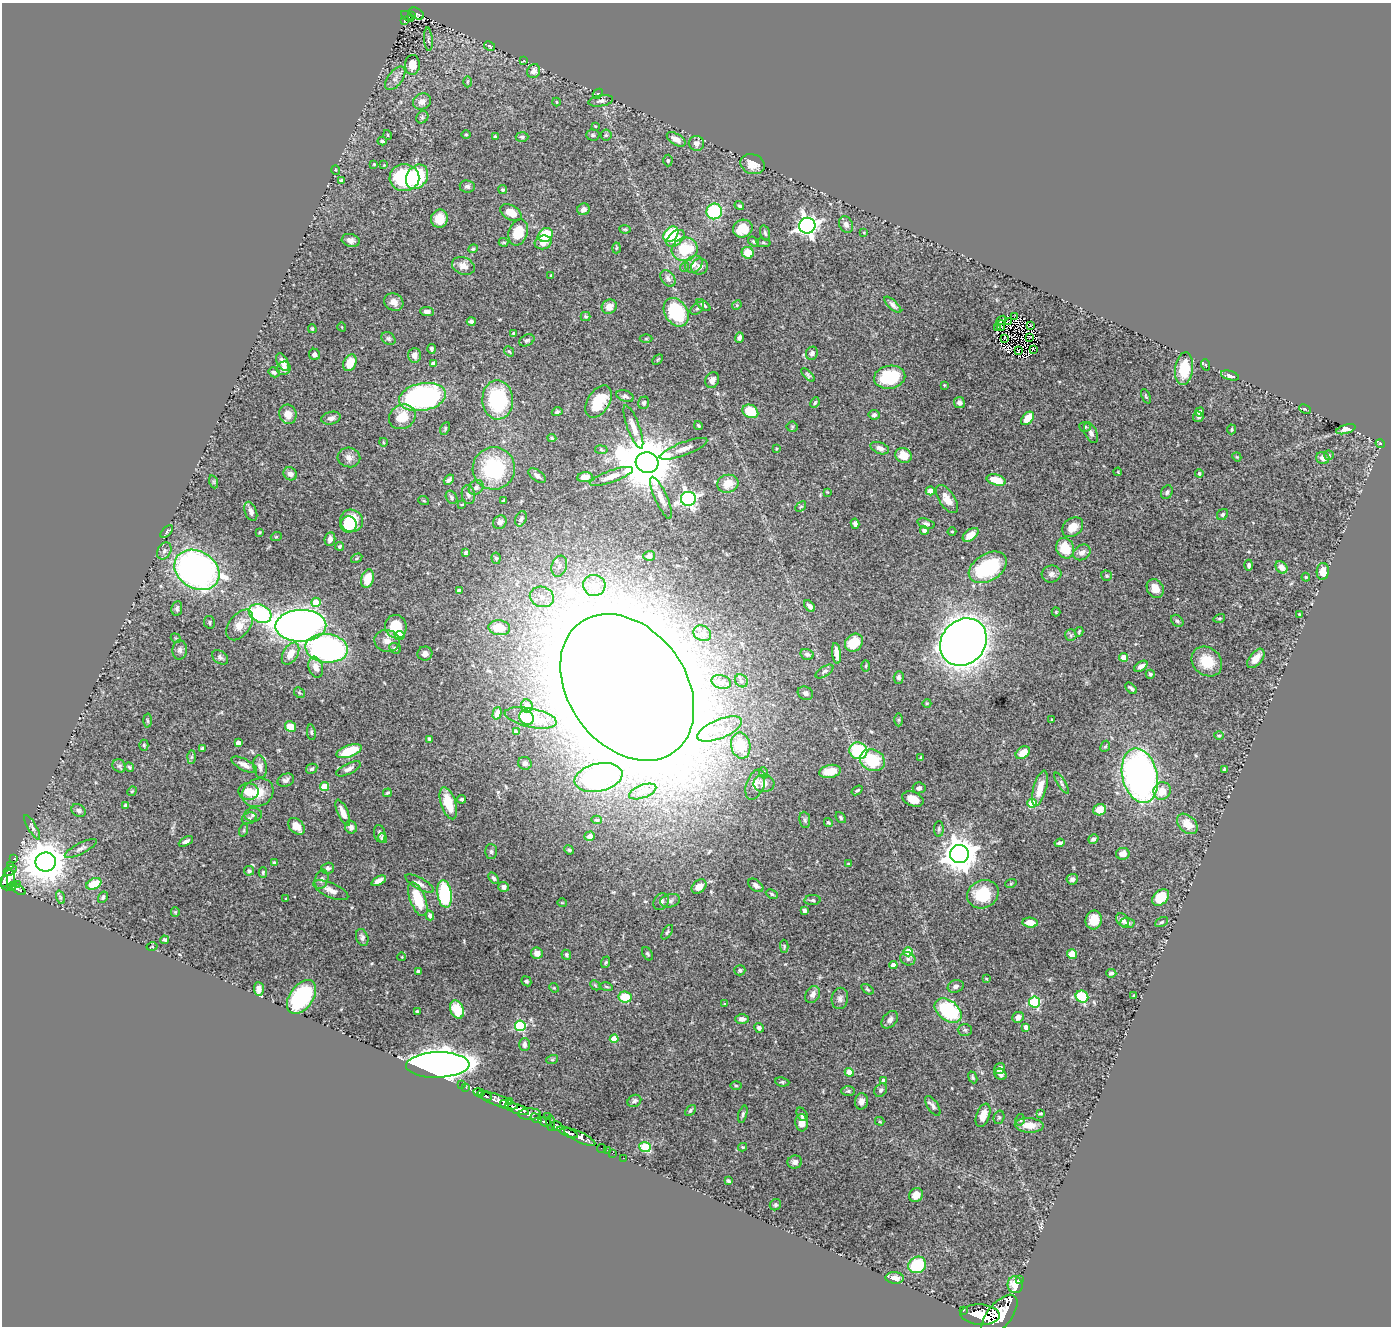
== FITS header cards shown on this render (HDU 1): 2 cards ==
NAXIS1  =                 1389
NAXIS2  =                 1324

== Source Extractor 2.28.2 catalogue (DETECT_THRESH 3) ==
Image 1389 x 1324 px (HDU 1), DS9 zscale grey, 1 PNG px = 1 image px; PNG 1393 x 1328 px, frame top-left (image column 1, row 1324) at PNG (2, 3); each listed source drawn as its Kron ellipse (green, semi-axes under 4 px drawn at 4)
Background 1.27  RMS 0.017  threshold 0.0523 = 3 sigma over >= 5 px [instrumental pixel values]
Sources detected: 488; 3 with non-positive FLUX_AUTO (blend fragments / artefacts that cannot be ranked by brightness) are neither listed nor drawn; the other 485 listed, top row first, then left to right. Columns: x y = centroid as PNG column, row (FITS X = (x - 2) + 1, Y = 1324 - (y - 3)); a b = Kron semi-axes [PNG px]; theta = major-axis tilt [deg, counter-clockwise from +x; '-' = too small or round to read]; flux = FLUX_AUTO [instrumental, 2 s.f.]
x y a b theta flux
416 14 8 5 -27 190
412 15 4 3 - 97
407 16 7 4 -34 130
404 21 3 3 - 27
428 39 12 3 -85 2.1
490 46 6 4 -29 1.5
524 60 2 2 - 3.8
412 65 10 7 87 13
534 71 7 6 - 5.5
395 78 13 7 53 5.8
467 82 5 3 - 1.4
598 94 6 3 43 1.2
601 101 12 5 9 4.1
422 102 9 7 26 7.4
556 102 4 3 - 1
422 117 7 5 46 2.1
595 126 3 2 - 0.76
466 134 5 3 - 1.1
388 135 5 3 - 0.88
593 135 7 5 -2 2
606 135 5 5 - 1.6
495 137 4 3 - 2.4
522 137 6 5 - 2.3
676 139 10 5 -31 8.3
382 141 4 3 - 1.5
696 143 7 7 - 5.9
668 161 6 4 87 1.8
374 164 3 2 - 0.89
753 164 12 9 -19 13
384 165 3 3 - 0.82
336 170 5 3 - 0.77
417 177 13 10 57 92
404 178 15 13 -2 95
342 180 4 3 - 2.2
467 186 7 6 - 3
503 190 4 4 - 1.8
739 206 5 3 - 1.8
584 209 6 5 - 6.2
714 211 8 7 - 73
511 213 11 7 -29 13
439 219 9 8 - 19
846 225 9 6 -63 5.4
807 226 8 8 - 600
625 229 5 4 - 1.4
743 229 10 8 23 26
518 232 13 9 71 28
864 232 3 3 - 1
765 233 8 4 -74 2.4
671 234 9 6 47 76
546 235 8 6 44 41
676 238 10 6 42 13
351 240 9 6 -16 5
753 241 6 3 -35 1.6
504 242 5 3 - 1.5
543 242 8 7 - 8.5
763 243 7 3 -8 1.4
616 248 5 3 - 1.4
473 249 5 4 - 1.7
685 249 13 11 18 50
748 253 6 5 - 21
694 264 9 7 44 6.3
463 266 11 8 -20 9.2
684 267 5 3 - 1.2
700 267 8 8 - 6.1
551 276 4 3 - 1.4
668 278 9 6 -51 4.6
394 302 10 8 -28 7.9
703 305 8 4 -37 2.9
737 305 5 4 - 1.3
893 305 11 4 -44 4.2
609 307 8 7 - 11
697 308 8 5 42 2.4
427 311 7 4 -5 5.2
676 312 15 11 -57 76
586 316 5 4 - 1.9
1014 317 2 2 - 33
1001 320 5 2 - 0.71
471 321 4 4 - 3.6
1009 322 3 2 - 1.6
1030 325 3 2 - 0.65
1001 326 5 2 - 0.65
342 327 4 3 - 0.87
998 327 3 2 - 1.1
312 329 4 3 - 1.3
513 334 4 3 - 1.8
739 337 5 4 - 3.6
1029 337 3 2 - 1.3
388 338 8 6 -34 2.8
646 338 6 4 0 1.5
1005 339 3 2 - 0.75
527 340 8 5 27 2.3
431 349 5 4 - 2.3
1033 349 2 2 - 1.1
509 351 5 4 - 1.5
1018 351 3 2 - 0.77
812 353 7 6 - 3.3
314 354 6 5 - 3.6
414 355 7 6 - 6.8
658 360 6 4 45 1.4
283 362 9 5 -63 7.1
350 363 9 6 67 21
433 364 4 4 - 9.5
1206 365 6 3 -70 1.4
284 368 7 6 - 5.5
1184 369 16 9 83 33
274 372 6 4 -32 3.1
808 375 8 4 -46 2.3
1230 376 9 4 -15 5.3
890 377 16 11 10 60
712 380 8 6 66 5.9
944 385 3 3 - 0.97
625 396 9 5 -21 3.4
1146 396 8 3 -66 1.6
423 397 24 13 10 260
498 400 19 15 -88 98
599 402 18 11 58 35
644 403 6 5 - 2.7
815 403 5 3 - 1.7
959 403 5 5 - 5
1305 409 6 4 -24 1.3
750 411 8 6 -27 34
557 412 5 4 - 2.1
1199 412 5 4 - 3.3
288 414 10 8 -72 11
874 415 5 5 - 3.3
402 417 14 11 31 25
1198 417 5 5 - 2.4
331 418 10 6 13 5.1
1028 418 8 5 48 16
698 425 4 3 - 1.5
633 427 23 6 -70 9.7
792 427 5 5 - 1.5
1085 427 5 5 - 2.1
445 428 7 4 65 1.7
1232 429 5 4 - 1.6
1346 429 10 4 17 6.5
1091 433 11 6 -68 4.6
552 438 4 4 - 1.7
383 442 4 3 - 1
1380 443 5 3 - 1.1
880 448 10 5 -21 6.1
684 449 25 6 20 12
776 449 2 2 - 0.89
601 450 6 3 -9 1.2
904 455 8 7 - 13
1329 455 5 5 - 1.9
349 457 11 9 -13 7
1237 457 4 3 - 1
1323 458 6 6 - 7.5
647 463 11 10 - 9000
494 468 21 21 - 91
1118 472 4 3 - 0.92
1199 473 4 4 - 1.7
290 474 7 6 - 5.8
537 475 10 5 -36 3.7
611 476 23 6 19 10
585 477 8 5 3 8.2
449 480 6 4 42 2.8
996 480 10 5 -15 24
214 482 6 4 -72 1.5
728 484 11 9 15 18
476 487 8 6 46 4.7
930 491 4 4 - 18
827 492 4 3 - 0.91
1167 492 7 5 62 2.8
468 494 10 6 -82 4.1
451 497 7 5 -59 2
661 498 23 6 -66 9.4
688 499 7 7 - 330
947 499 16 7 -57 13
503 500 3 2 - 1.1
424 501 5 3 - 1
462 504 3 2 - 0.82
801 507 6 4 44 1.4
251 511 10 6 -69 6.1
1222 515 6 5 - 2.2
521 519 8 5 67 3.1
352 521 11 11 - 35
500 522 7 6 - 3.7
926 523 9 5 -18 3
348 524 8 8 - 18
855 524 5 4 - 3.7
1073 527 11 8 39 15
924 531 4 4 - 4.8
952 531 4 3 - 1.1
167 532 8 4 44 2.5
260 532 3 2 - 1.1
971 535 9 5 37 12
276 537 5 3 - 0.99
330 539 7 5 83 6.9
340 546 4 3 - 1.9
1065 548 10 9 - 28
164 551 9 6 61 4
1082 552 9 7 29 6.5
466 553 4 3 - 2
649 556 6 5 - 4.3
357 558 6 4 32 1.6
496 558 5 4 - 1.7
1249 565 5 4 - 2.6
559 566 11 7 71 6.7
988 567 21 13 31 96
1281 567 7 5 -50 7.9
197 570 24 18 -32 520
1323 571 8 6 86 13
1051 574 10 8 6 5.5
1106 576 6 5 - 1.8
1306 577 4 3 - 1.3
367 579 9 6 75 20
594 585 11 10 - 19
1155 588 10 8 -58 11
459 591 4 4 - 5.1
542 597 12 10 -20 13
316 602 5 4 - 29
809 606 6 4 -47 5.3
177 608 7 5 82 2.7
1056 612 4 4 - 1.1
260 614 12 8 -28 120
1299 615 3 2 - 1.2
1219 618 6 3 18 1.5
1177 621 7 5 -44 2.4
209 622 6 5 - 2.2
240 625 17 10 53 18
301 626 25 16 2 820
396 627 12 10 -74 35
499 628 11 7 -7 22
1079 632 5 3 - 1.4
702 633 9 7 -26 5.8
400 635 5 4 - 16
1071 635 6 5 - 2.1
176 638 5 4 - 1.4
387 641 13 11 -13 9.1
963 642 25 21 48 2000
854 643 10 8 45 29
326 648 21 14 -5 310
395 648 6 5 - 2.8
180 650 9 7 88 4.8
836 653 10 4 -84 9.7
291 654 12 7 59 17
425 654 7 7 - 5.4
807 654 6 5 - 3.2
220 657 9 6 -36 3.8
1124 657 4 4 - 22
1256 658 11 6 52 10
1207 662 16 13 -41 28
866 666 5 3 - 1.3
1141 666 7 4 34 5.3
316 667 11 7 -73 11
824 671 10 5 33 2.8
1150 674 4 4 - 1.9
899 677 6 5 - 3.4
741 681 7 6 - 3.1
721 682 10 7 -15 5.9
627 687 80 59 -53 19000
1131 688 7 3 -44 2.6
299 693 6 4 -44 1.7
805 693 8 6 -25 4
927 703 4 3 - 0.95
527 706 7 5 -81 6.6
497 713 6 4 74 4.8
526 717 8 6 -49 6.4
531 718 26 9 -11 22
147 720 7 3 -88 1.5
899 720 6 4 90 1.7
1052 720 3 2 - 0.98
290 727 6 5 - 25
720 729 24 9 23 22
311 732 8 4 -82 2.1
516 732 4 3 - 2
1219 736 5 3 - 1.4
430 739 4 4 - 3.2
238 743 4 4 - 7.7
144 745 5 4 - 1.5
741 746 13 9 -79 33
1105 746 6 4 63 1.9
202 748 4 4 - 1.6
349 751 13 6 20 37
858 751 9 8 - 72
1023 753 8 5 36 15
191 757 7 4 89 1.7
921 758 3 3 - 1.7
872 760 13 10 -21 48
525 763 7 6 - 3.4
244 765 14 5 -27 7.1
119 766 7 6 - 2.6
129 767 5 4 - 1.4
260 767 11 6 -81 5.2
312 769 6 5 - 2.3
348 769 13 5 26 5.3
1225 770 3 3 - 2.1
830 771 11 6 11 21
764 773 5 3 - 1.4
1140 776 28 17 -76 470
598 777 24 14 13 200
286 780 8 6 21 3.9
764 783 10 9 - 7
1061 783 12 4 -58 3
755 785 16 9 70 9
324 786 4 4 - 29
919 788 6 5 - 2.8
1040 788 18 6 74 17
857 790 6 3 35 1.7
132 791 5 4 - 1.2
249 791 10 8 -6 16
643 791 14 6 21 6.7
1162 791 9 8 - 15
258 793 16 13 28 24
387 793 4 3 - 1.5
461 799 4 3 - 2.5
913 799 11 7 -23 15
448 803 17 7 -72 31
1032 803 4 4 - 32
125 805 4 3 - 1.6
1100 810 6 5 - 16
79 811 7 6 - 3.6
343 812 14 5 -66 9.5
253 815 9 7 6 3.9
249 818 7 5 21 2.8
841 818 6 4 -52 1.8
597 820 5 4 - 1.8
805 820 8 5 -81 2.4
828 822 4 4 - 1.7
1187 824 12 8 -45 18
296 826 9 6 -46 12
32 827 14 4 -60 3.5
351 827 6 6 - 4.7
939 829 8 5 89 2.3
244 830 6 4 72 1.7
380 834 9 5 -79 3.2
590 836 5 4 - 5.4
383 838 5 4 - 4.1
1093 839 5 4 - 3.7
186 841 8 4 27 3.9
1060 843 5 3 - 3
81 848 17 5 27 5.1
569 850 5 4 - 1.5
491 851 7 6 - 2.4
959 854 9 9 - 2300
1123 854 7 6 - 8.8
13 859 3 2 - 11
46 862 10 9 - 3600
275 863 4 4 - 2.6
849 864 4 4 - 1.2
10 866 4 3 - 37
328 868 6 5 - 3.1
10 870 7 5 32 77
249 871 5 4 - 2.4
263 872 5 4 - 1.8
494 878 6 4 -56 2.4
321 879 10 6 72 4.4
1072 879 6 5 - 4.5
8 880 10 6 75 870
4 881 5 4 - 470
379 881 8 4 27 5.8
420 883 16 5 -29 5.5
1011 883 6 3 20 1.2
18 884 3 2 - 26
94 884 8 5 26 29
756 885 9 5 -38 3.8
12 886 4 3 - 200
504 887 5 5 - 5.2
699 887 8 6 44 9.9
18 889 9 4 -35 250
331 890 19 7 -23 9.5
445 894 14 7 -82 93
772 894 6 3 -26 2
983 894 16 13 26 47
60 897 7 4 -72 2.4
103 897 6 4 58 2.5
1161 897 9 6 44 29
286 899 3 3 - 1
418 899 18 8 -68 37
813 900 8 5 3 2.4
670 901 10 6 13 4
661 902 9 7 54 4.6
562 903 5 3 - 0.87
804 910 4 4 - 2.4
175 912 4 4 - 1.2
430 915 5 4 - 4.5
1094 920 9 8 - 16
1123 920 7 5 -47 7.2
1030 922 8 5 -6 12
1161 922 7 4 27 1.7
1127 923 7 5 -3 3.7
667 932 8 4 57 2
362 937 9 6 -71 3.6
165 940 4 3 - 2.5
784 946 6 3 -88 1.5
152 947 5 2 - 0.81
908 952 5 4 - 38
537 953 6 5 - 6.2
647 954 7 4 -58 2.1
1072 954 5 5 - 16
566 955 5 4 - 2.3
402 957 4 3 - 0.89
908 959 8 6 -25 3.6
606 962 6 4 70 1.5
893 965 4 4 - 7.6
740 970 5 5 - 2
418 971 4 3 - 2.3
1111 973 5 3 - 2.8
986 979 4 3 - 1.4
526 981 5 4 - 1.9
595 985 6 4 -46 1.5
956 986 8 6 19 5
606 987 7 3 -10 1.5
554 988 5 4 - 1.3
259 989 7 5 -87 5
867 989 7 3 -35 1.6
813 995 9 7 63 6
1134 996 3 3 - 1.4
301 997 19 11 54 100
625 997 6 5 - 30
1082 997 6 6 - 52
840 998 11 8 81 4.8
1035 1002 5 5 - 100
725 1004 4 2 - 0.91
457 1009 9 6 -70 29
948 1010 15 10 -38 110
417 1011 3 2 - 1.1
1018 1017 6 5 - 7
742 1019 7 4 -1 4.9
890 1020 10 6 49 5.3
520 1026 5 5 - 100
1026 1027 4 4 - 6
759 1028 5 4 - 3
965 1030 7 6 - 2.7
614 1039 4 4 - 25
524 1045 6 5 - 4.2
552 1060 6 4 19 1.5
438 1065 32 12 2 1900
1000 1069 5 5 - 7.7
849 1072 4 4 - 18
1001 1074 6 5 - 4.4
973 1077 6 4 -67 1.8
883 1081 4 4 - 4.1
782 1082 7 4 -8 1.8
461 1085 3 2 - 24
736 1086 5 3 - 1.2
466 1088 3 2 - 27
881 1090 7 5 51 2.4
848 1091 7 5 0 1.9
479 1092 5 3 - 180
486 1096 6 3 -21 280
498 1100 21 5 -20 1600
509 1101 2 2 - 170
634 1101 7 6 - 3.6
861 1101 8 6 86 5.3
505 1104 5 3 - 540
933 1106 11 5 -57 3.9
517 1109 12 5 -20 2500
690 1110 6 4 47 1.9
1040 1113 4 3 - 1.6
530 1114 11 6 2 830
743 1114 9 4 73 2.4
802 1114 7 5 -58 2.9
983 1115 12 6 69 14
547 1116 2 2 - 43
999 1117 7 5 75 2
536 1118 6 3 -36 510
1020 1120 6 4 76 2.3
880 1121 5 4 - 1.4
545 1122 6 4 -18 750
551 1123 7 3 -86 240
802 1123 8 6 -85 11
1029 1125 14 7 -3 13
557 1126 6 4 -18 290
568 1132 11 4 -23 1300
580 1137 17 5 -26 1900
645 1147 5 5 - 71
743 1147 4 4 - 1.2
602 1148 5 2 - 21
607 1150 2 2 - 17
612 1153 2 2 - 14
623 1158 2 2 - 11
795 1162 7 6 - 4.9
728 1181 4 3 - 1.9
916 1195 7 6 - 12
775 1205 6 5 - 2
917 1265 9 8 - 52
895 1278 9 5 -3 8.2
1020 1280 3 2 - 23
1015 1285 8 7 - 18
963 1310 3 2 - 120
980 1315 20 10 -3 5700
999 1315 24 12 51 7800
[3 non-positive-flux detections neither listed nor drawn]